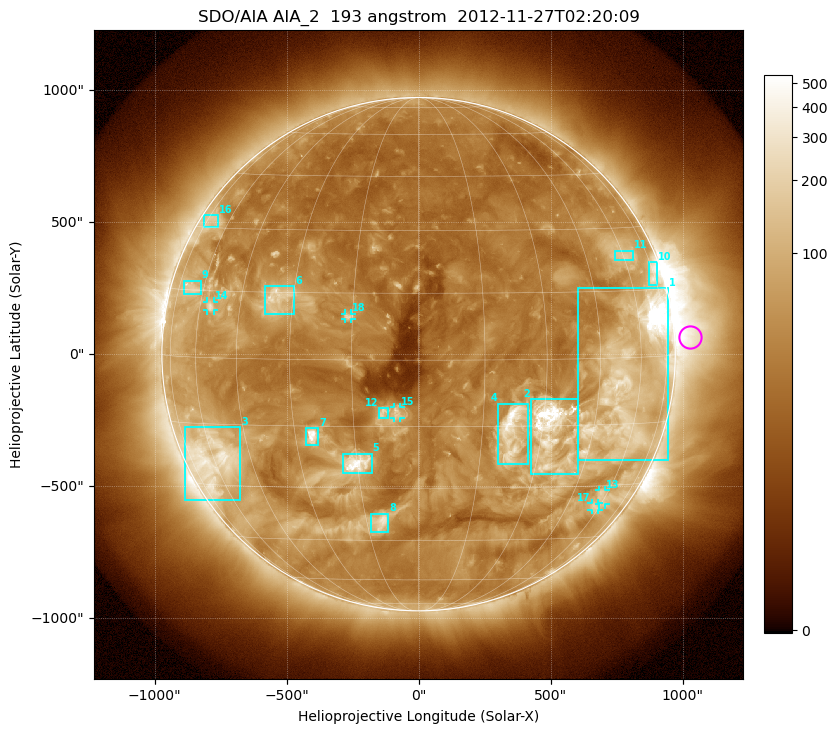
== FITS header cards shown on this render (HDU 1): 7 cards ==
TELESCOP= 'SDO/AIA'
INSTRUME= 'AIA_2'
WAVELNTH=                  193
WAVEUNIT= 'angstrom'
DATE-OBS= '2012-11-27T02:20:09.20'
CTYPE1  = 'HPLN-TAN'
CTYPE2  = 'HPLT-TAN'

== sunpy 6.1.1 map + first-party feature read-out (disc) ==
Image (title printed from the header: SDO/AIA AIA_2  193 angstrom  2012-11-27T02:20:09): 1024 x 1024 px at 2.4 arcsec/px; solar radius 972 arcsec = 405 px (full disc in frame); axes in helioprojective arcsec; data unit not stated in the header (colour bar unlabelled)
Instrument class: DISC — disc imager (sunpy class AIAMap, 193 A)
Bright regions (active regions / flare kernels): reference = the median radial profile (limb darkening/brightening removed); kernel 9 px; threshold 5 sigma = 99.3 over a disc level ~39.1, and >= 1.15x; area >= 12 px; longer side >= 10 px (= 24 arcsec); searched inside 0.97 R_sun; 18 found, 18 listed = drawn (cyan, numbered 1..; 5 of them under ~33 arcsec drawn as corner ticks so the feature stays visible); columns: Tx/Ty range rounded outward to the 5 arcsec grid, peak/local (2 s.f.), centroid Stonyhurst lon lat
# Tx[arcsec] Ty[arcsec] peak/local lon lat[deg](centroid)
1 605..945 -400..250 18 +55 -5
2 425..605 -455..-170 57 +32 -16
3 -885..-675 -555..-275 7 -60 -23
4 300..415 -415..-185 14 +22 -16
5 -290..-175 -450..-375 13 -15 -24
6 -580..-470 150..260 6 -34 +14
7 -425..-380 -345..-280 12 -26 -17
8 -180..-115 -675..-605 7.1 -11 -39
9 -890..-825 225..280 3.8 -67 +15
10 870..905 260..350 4.9 +73 +18
11 745..815 355..390 3.9 +61 +23
12 -150..-115 -240..-205 4.6 -8 -12
13 685..710 -570..-515 3.7 +58 -33
14 -805..-775 165..200 5 -56 +12
15 -95..-70 -245..-200 5.1 -5 -12
16 -810..-760 480..525 3 -71 +32
17 655..685 -590..-565 3.7 +58 -36
18 -280..-255 135..155 4.7 -16 +10
Off-limb structures (1.02-1.3 R_sun): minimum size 162 px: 2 found; the strongest spans PA ~235..305 deg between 1.02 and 1.3 R_sun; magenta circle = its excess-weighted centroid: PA ~275 deg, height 1.06 R_sun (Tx ~1030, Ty ~65 arcsec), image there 4.5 x the reference